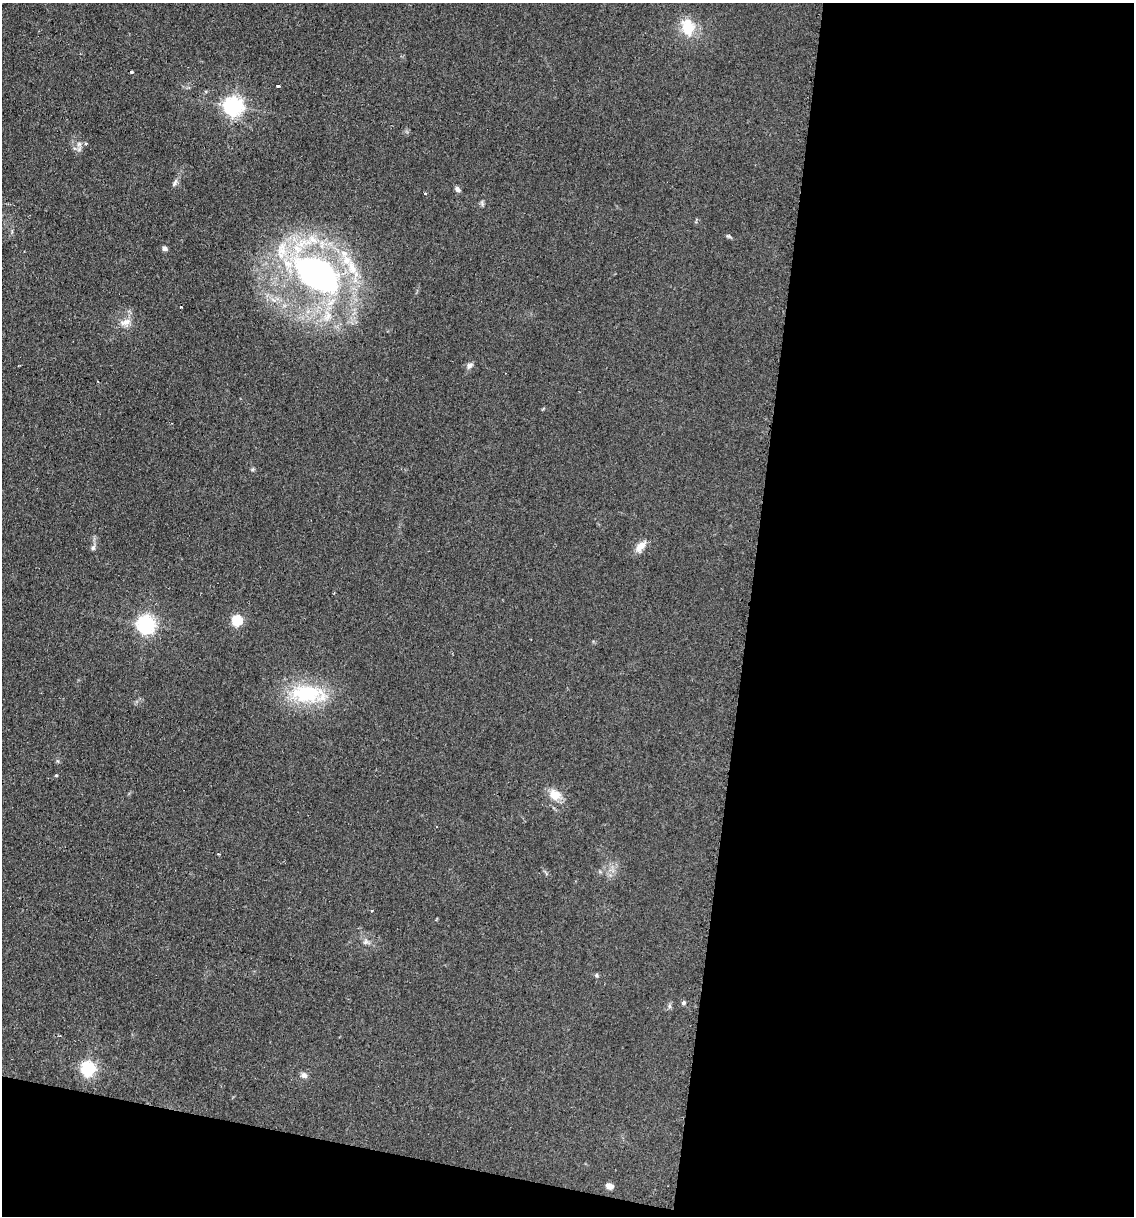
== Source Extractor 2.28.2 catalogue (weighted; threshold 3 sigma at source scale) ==
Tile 16 of 4 x 4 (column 4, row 4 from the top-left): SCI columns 3520-4651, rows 1-1214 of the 4903 x 4854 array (HDU 1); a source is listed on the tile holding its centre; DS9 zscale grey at full resolution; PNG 1136 x 1218 px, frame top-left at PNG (2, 3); no overlay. Shown black and unused: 38% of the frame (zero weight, under 2 of 3 exposures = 2% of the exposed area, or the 3 px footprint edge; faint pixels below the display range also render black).
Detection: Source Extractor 2.28.2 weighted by HDU 2 'WHT'; one run over the whole footprint, this tile lists its part. Background 0.101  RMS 0.012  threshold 0.0519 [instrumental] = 3 sigma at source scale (4.5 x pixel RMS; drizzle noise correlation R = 1.50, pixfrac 1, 0.05/0.05 arcsec/px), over >= 5 px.
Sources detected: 39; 1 inside a brighter object's white glare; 1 cosmic-ray / hot-pixel residue — not listed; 6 inside a brighter listed object's ellipse — not listed separately; the other 31 listed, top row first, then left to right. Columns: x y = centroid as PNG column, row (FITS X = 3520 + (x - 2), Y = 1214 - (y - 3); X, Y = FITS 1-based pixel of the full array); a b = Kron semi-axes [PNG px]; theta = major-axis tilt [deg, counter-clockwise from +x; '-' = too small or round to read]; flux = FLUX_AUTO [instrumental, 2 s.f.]
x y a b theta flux
688 27 25 17 -78 29
131 72 3 3 - 5.5
278 86 4 3 - 8
233 106 6 6 - 590
86 143 5 3 - 1.2
79 144 6 6 - 3.5
175 183 12 5 57 3.6
457 189 6 5 - 4.2
728 236 7 4 -26 1.9
164 248 6 6 - 2.9
352 268 30 13 -65 36
315 274 45 31 -37 340
181 307 3 3 - 7.5
327 316 19 12 69 21
125 322 16 9 16 9.5
470 366 11 5 62 3.8
641 546 17 9 49 10
93 548 8 6 74 2.8
237 620 5 5 - 100
146 624 6 6 - 510
308 694 43 20 -5 82
56 775 4 3 - 1.3
555 795 16 13 -30 16
371 910 3 3 - 2.1
365 942 9 5 63 2.9
597 975 6 5 - 1.9
684 1003 5 5 - 2.5
669 1006 7 4 -90 2.1
88 1068 6 6 - 290
304 1075 8 7 - 4.6
609 1186 9 6 -16 6.1